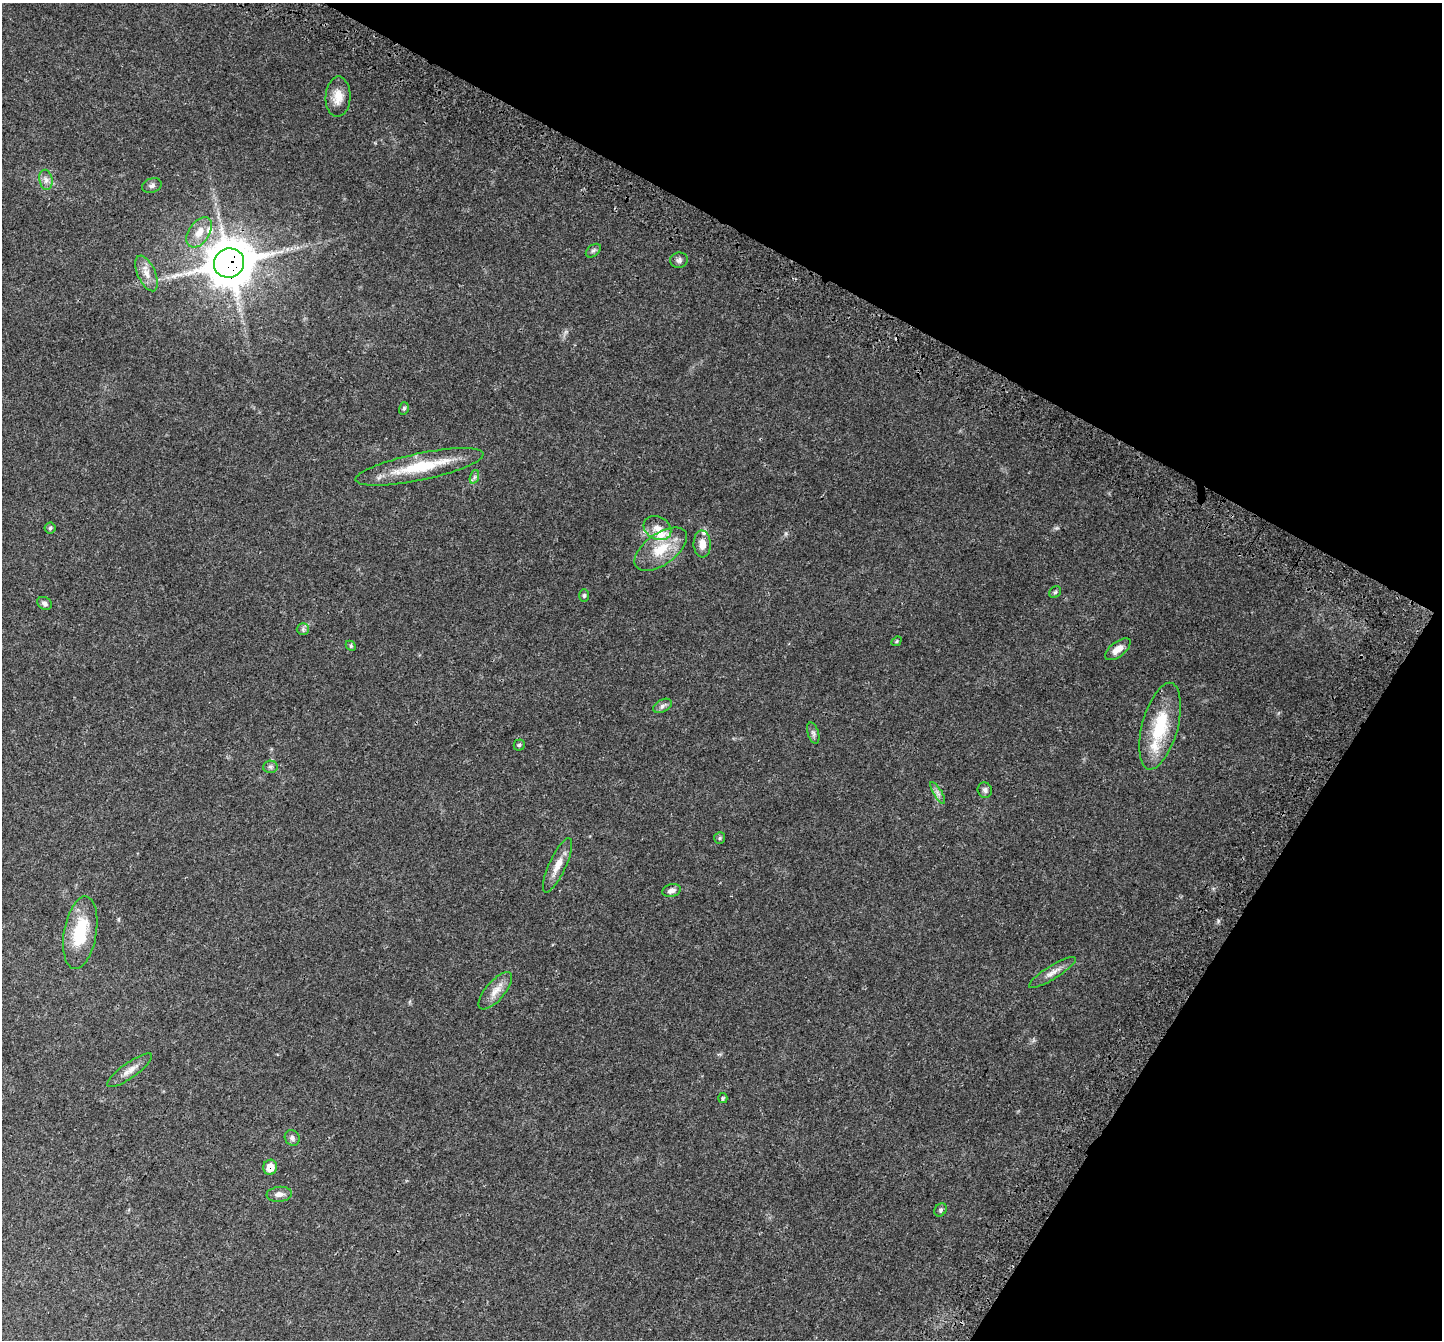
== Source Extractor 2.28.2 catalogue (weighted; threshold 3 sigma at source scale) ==
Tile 8 of 4 x 4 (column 4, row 2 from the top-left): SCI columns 4464-5903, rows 3090-4427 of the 6031 x 6114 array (HDU 1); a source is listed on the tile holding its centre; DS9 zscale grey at full resolution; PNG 1444 x 1342 px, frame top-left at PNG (2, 3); each listed source drawn as its Kron ellipse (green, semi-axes under 4 px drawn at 4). Shown black and unused: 27% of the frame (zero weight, under 3 of 4 exposures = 8% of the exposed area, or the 3 px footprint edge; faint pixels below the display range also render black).
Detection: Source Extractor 2.28.2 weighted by HDU 2 'WHT'; one run over the whole footprint, this tile lists its part. Background 0.0446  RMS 0.0039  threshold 0.0174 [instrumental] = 3 sigma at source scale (4.5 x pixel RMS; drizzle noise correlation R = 1.50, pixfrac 1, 0.0396/0.0396 arcsec/px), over >= 5 px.
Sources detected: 45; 4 inside a brighter listed object's ellipse — not listed separately; the other 41 listed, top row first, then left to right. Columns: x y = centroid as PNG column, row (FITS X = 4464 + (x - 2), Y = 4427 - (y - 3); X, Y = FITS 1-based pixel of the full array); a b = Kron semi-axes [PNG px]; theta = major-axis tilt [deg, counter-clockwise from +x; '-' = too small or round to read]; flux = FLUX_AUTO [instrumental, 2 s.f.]
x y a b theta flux
338 97 20 12 87 4.7
46 180 10 6 -80 1.6
152 185 10 7 20 1.1
199 232 17 10 55 4.2
593 251 8 5 40 0.82
679 260 9 7 7 1.2
229 263 15 14 - 1200
147 273 19 9 -66 3.4
404 408 6 5 - 0.66
419 467 65 13 12 19
474 477 7 4 71 0.82
50 528 5 5 - 0.61
657 528 14 11 -28 3.4
702 544 13 8 -87 3.5
661 549 30 15 35 11
1055 592 6 5 - 0.59
584 596 6 5 - 0.64
44 603 8 6 -31 1
303 629 6 6 - 0.79
897 641 5 4 - 0.44
351 646 6 4 -46 0.47
1118 649 15 7 38 3.2
662 706 10 6 28 1.2
1160 726 44 18 75 18
813 733 11 5 -72 1
519 745 5 5 - 0.53
270 767 7 6 - 0.8
985 790 8 7 - 1.1
938 793 12 4 -58 1.3
720 838 6 5 - 0.57
558 865 29 8 65 4.7
671 891 9 6 16 1.7
80 933 36 16 80 17
1052 972 27 6 32 2.8
495 991 23 9 49 4
130 1070 27 7 35 3.2
723 1098 5 4 - 0.46
292 1138 8 7 - 1.2
270 1167 7 7 - 4.5
279 1194 13 7 5 1.8
940 1210 7 5 54 0.73
Overlapping masked pixels (flux is a lower limit): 2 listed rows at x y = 229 263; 270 1167
Unlisted compact peaks at least as high as the median listed source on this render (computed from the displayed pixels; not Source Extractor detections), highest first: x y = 1218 921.